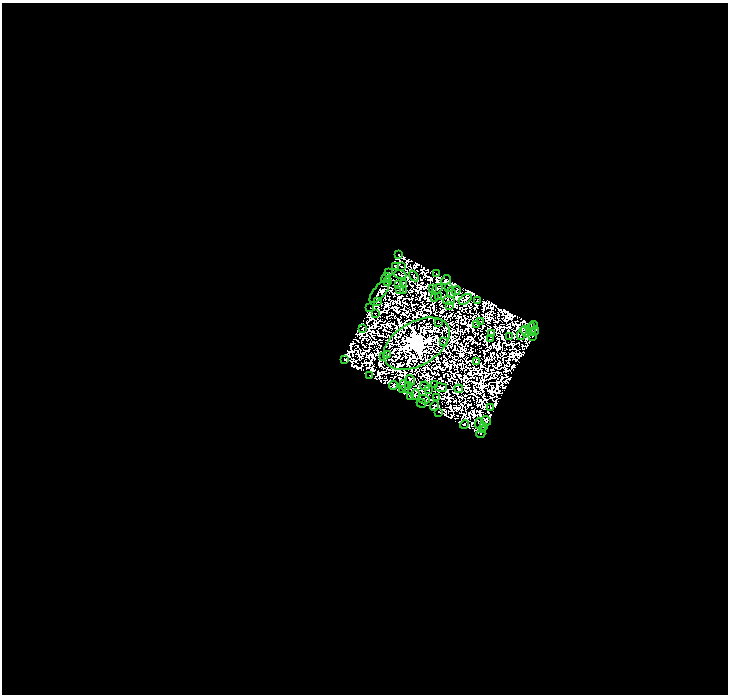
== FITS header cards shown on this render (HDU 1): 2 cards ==
NAXIS1  =                  726
NAXIS2  =                  692

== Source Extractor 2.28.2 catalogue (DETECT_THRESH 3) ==
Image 726 x 692 px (HDU 1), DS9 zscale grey, 1 PNG px = 1 image px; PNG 730 x 696 px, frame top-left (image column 1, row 692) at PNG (2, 3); each listed source drawn as its Kron ellipse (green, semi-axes under 4 px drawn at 4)
Background 0.0262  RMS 7.0e-06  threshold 2.09e-05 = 3 sigma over >= 5 px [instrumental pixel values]
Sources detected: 158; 85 with non-positive FLUX_AUTO (blend fragments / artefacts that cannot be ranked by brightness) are neither listed nor drawn; the other 73 listed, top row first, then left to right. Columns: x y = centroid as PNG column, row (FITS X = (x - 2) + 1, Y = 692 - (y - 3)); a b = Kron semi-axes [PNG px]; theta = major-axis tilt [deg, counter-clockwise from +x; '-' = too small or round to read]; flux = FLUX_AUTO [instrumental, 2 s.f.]
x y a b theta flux
398 254 3 3 - 1.3e+00
395 266 3 3 - 1.3e+00
401 267 2 2 - 3.7e-01
388 272 3 2 - 2.1e+00
437 273 4 2 - 6.7e-01
400 275 6 2 -19 5.8e-01
414 276 6 2 -53 2.0e-01
386 278 5 3 - 1.6e-02
446 280 5 3 - 1.1e+00
387 282 4 2 - 4.7e-01
403 283 4 2 - 1.3e+00
399 285 3 2 - 1.0e-01
449 288 3 2 - 5.2e-01
400 289 4 2 - 1.7e-01
432 289 2 2 - 3.5e-01
437 289 5 2 - 3.6e-01
403 291 3 2 - 1.0e+00
456 291 4 2 - 3.8e-02
379 292 14 6 51 3.3e+00
451 293 5 2 - 1.4e+00
435 297 3 2 - 7.0e-02
438 297 3 2 - 8.4e-01
465 299 7 4 32 1.4e+00
449 300 6 3 -6 6.6e-01
377 301 2 2 - 4.0e-01
477 301 4 2 - 6.5e-01
449 306 3 2 - 1.8e-01
370 307 3 2 - 1.5e-01
375 314 2 2 - 1.1e+00
481 322 3 2 - 8.1e-01
438 323 2 2 - 3.9e-01
476 325 3 2 - 1.6e-01
534 325 4 3 - 2.9e+00
363 328 3 2 - 1.1e-01
532 329 6 4 -81 4.0e-01
525 331 5 4 - 9.4e-01
535 331 4 3 - 1.4e+00
491 333 2 2 - 1.8e+00
522 333 7 3 65 6.8e-01
533 336 3 2 - 1.6e+00
509 337 3 2 - 2.0e-01
490 339 3 2 - 5.7e-01
443 341 3 2 - 4.3e-01
416 344 36 21 30 1.2e+03
388 355 2 2 - 9.2e-01
384 356 2 2 - 1.2e+00
345 360 3 2 - 6.8e-01
476 362 3 2 - 6.0e-01
370 376 2 2 - 3.4e-01
410 380 5 2 - 2.5e-01
393 385 4 3 - 1.1e+00
435 385 2 2 - 8.7e-01
404 386 6 2 -63 6.4e-01
408 386 3 2 - 4.7e-02
425 386 4 2 - 3.8e-01
441 388 6 3 -9 1.8e-01
429 389 2 2 - 8.6e-01
459 389 4 3 - 7.6e-01
403 390 2 2 - 2.0e-01
415 394 5 2 - 3.2e-01
410 396 3 3 - 7.7e-01
437 397 2 2 - 5.2e-01
424 399 6 3 -20 4.9e-02
421 403 5 3 - 5.4e-01
434 406 5 2 - 5.1e-01
491 408 3 2 - 9.2e-01
439 412 3 2 - 9.3e-04
486 421 5 3 - 1.1e+00
479 423 5 2 - 1.8e+00
464 424 4 2 - 1.3e+00
484 426 3 2 - 9.7e-01
483 430 4 2 - 9.7e-01
481 434 4 3 - 1.2e-01
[85 non-positive-flux detections neither listed nor drawn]